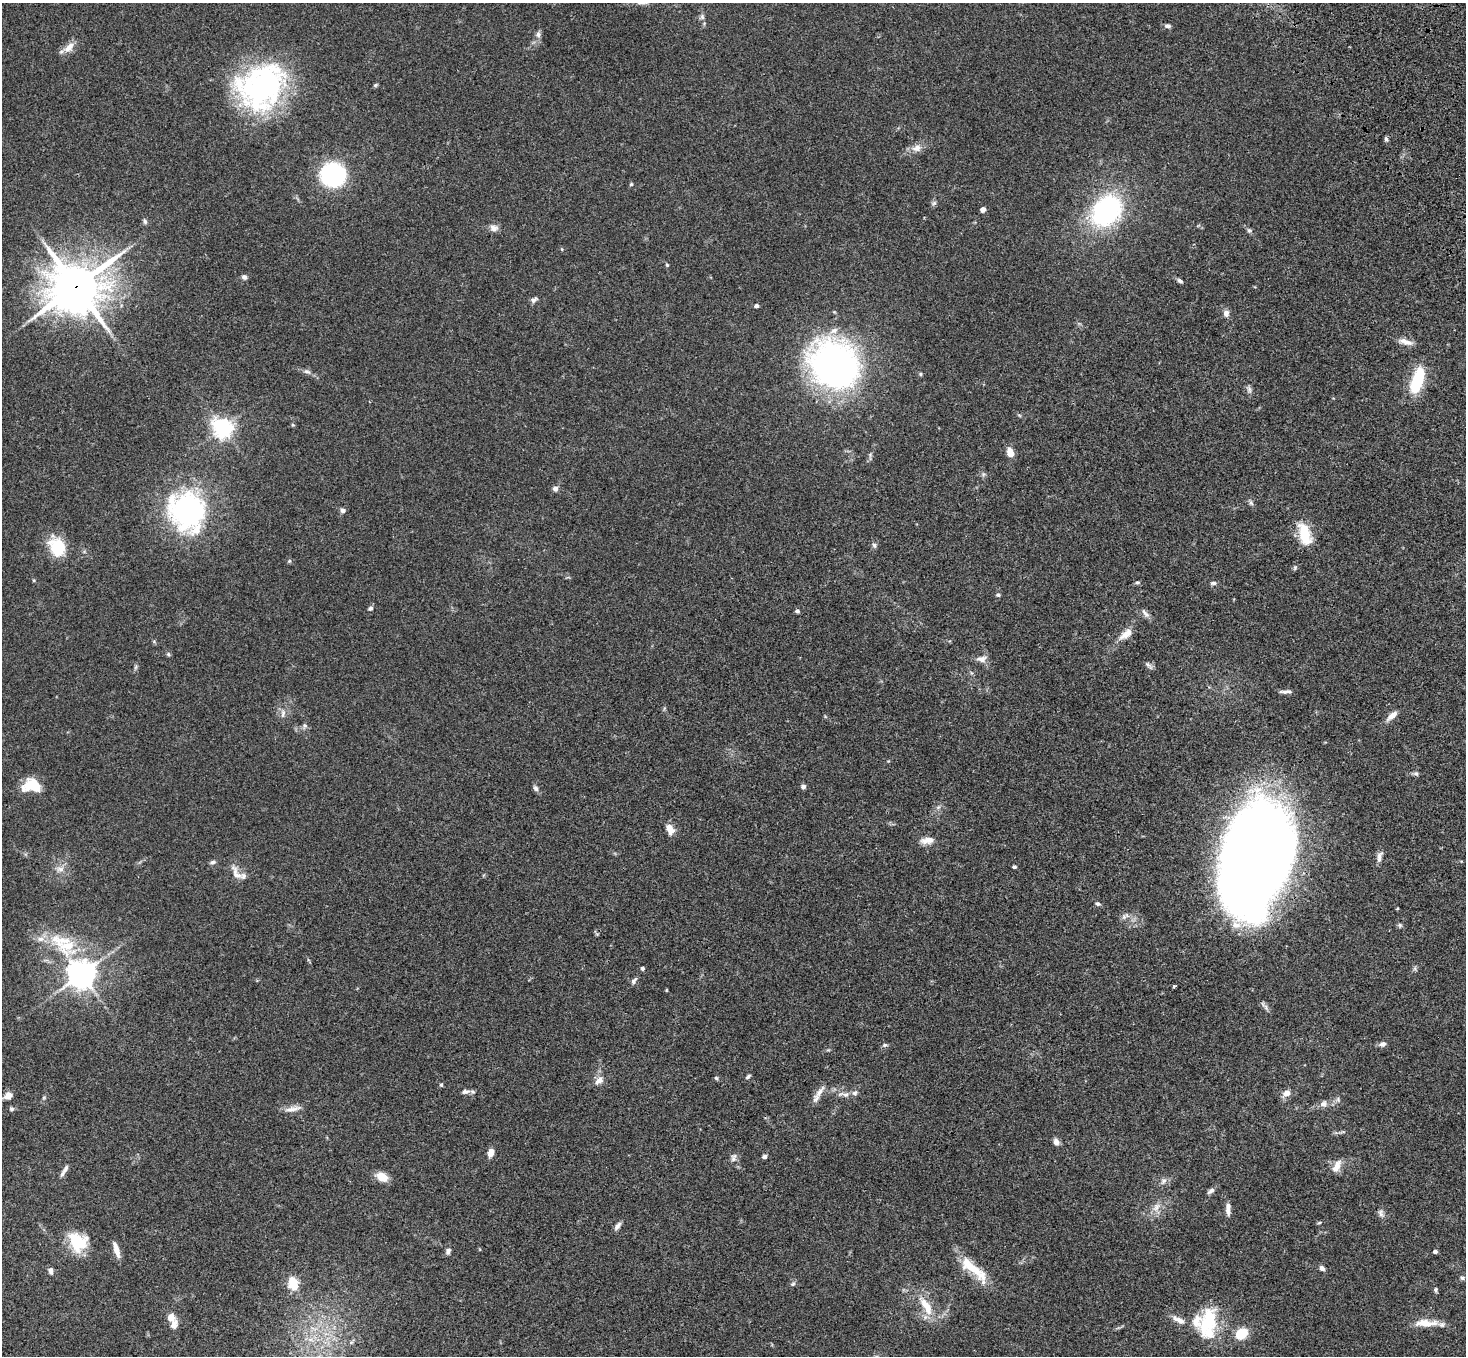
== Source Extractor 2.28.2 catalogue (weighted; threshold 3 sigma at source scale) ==
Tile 10 of 4 x 4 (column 2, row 3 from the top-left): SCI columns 1572-3035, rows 1730-3083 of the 6069 x 6028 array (HDU 1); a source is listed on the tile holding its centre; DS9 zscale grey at full resolution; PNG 1468 x 1358 px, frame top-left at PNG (2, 3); no overlay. Shown black and unused: <1% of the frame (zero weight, under 3 of 4 exposures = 6% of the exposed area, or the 3 px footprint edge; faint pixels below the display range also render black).
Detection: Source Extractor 2.28.2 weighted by HDU 2 'WHT'; one run over the whole footprint, this tile lists its part. Background 0.0598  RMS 0.0053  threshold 0.0237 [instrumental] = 3 sigma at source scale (4.5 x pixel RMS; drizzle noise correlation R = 1.50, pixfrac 1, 0.05/0.05 arcsec/px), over >= 5 px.
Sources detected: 143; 1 inside a brighter object's white glare — not listed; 8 inside a brighter listed object's ellipse — not listed separately; the other 134 listed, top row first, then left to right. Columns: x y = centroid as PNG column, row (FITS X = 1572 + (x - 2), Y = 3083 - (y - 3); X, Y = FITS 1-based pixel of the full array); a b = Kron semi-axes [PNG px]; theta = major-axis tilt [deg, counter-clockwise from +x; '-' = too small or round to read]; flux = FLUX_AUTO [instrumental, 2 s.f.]
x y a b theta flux
702 17 7 6 - 1.3
1168 26 7 5 -2 1.5
538 35 8 7 - 1.8
69 47 17 8 44 4.9
375 85 6 4 21 0.69
261 86 55 45 39 100
1386 139 6 5 - 0.99
917 148 14 10 27 4
333 175 16 15 - 85
631 184 4 4 - 0.77
934 203 7 5 45 1.1
983 209 5 4 - 2
1106 211 27 20 49 90
145 221 8 5 -72 1.1
494 228 11 8 -5 2.7
1249 230 6 5 - 1
562 249 5 3 - 0.46
667 265 5 4 - 0.54
244 277 7 6 - 1.5
1180 281 7 5 -32 1.2
76 286 20 18 16 1700
534 300 9 6 36 1.7
756 306 4 4 - 1.6
1226 313 8 7 - 2.4
1406 342 20 7 -15 3.7
835 365 43 37 -42 230
307 372 10 6 -20 1.8
920 374 5 4 - 0.65
1417 381 29 11 71 27
1249 389 12 5 -77 1.5
1019 415 6 4 -19 0.57
293 425 5 5 - 0.6
223 428 7 7 - 270
1010 453 8 6 -72 6.6
983 475 7 6 - 1
555 489 7 6 - 1.8
1251 503 8 5 -63 1.2
187 511 50 44 -64 87
343 511 6 5 - 1.7
1305 534 26 13 -74 15
874 545 8 5 -73 1.1
57 547 25 19 -63 16
289 561 6 5 - 0.68
1295 568 7 4 47 0.83
1137 582 7 3 0 0.77
1213 583 8 5 6 1.2
998 595 5 4 - 0.87
370 608 6 5 - 1.1
797 611 5 5 - 1.1
1145 613 15 6 -49 2.2
1125 635 17 10 34 4.9
168 654 6 5 - 0.75
982 659 14 9 4 3.1
1149 665 13 5 -45 1.5
136 667 7 4 71 0.89
1285 692 14 5 1 2
283 714 12 6 88 2.3
825 716 6 3 -19 0.47
1392 716 16 7 41 3.8
305 725 7 7 - 1.3
1416 773 7 6 - 1.1
32 786 18 13 -3 16
803 786 6 5 - 1.6
536 788 9 6 -58 1.4
938 807 7 6 - 1.3
670 829 12 8 -59 5
927 840 18 9 6 4.5
1260 853 87 51 75 1100
1379 857 16 6 75 2.6
213 862 9 5 14 1.1
1014 867 4 4 - 0.83
60 869 11 8 -1 3
236 873 24 9 -60 4.6
1098 904 7 5 -21 1
1397 909 4 3 - 0.4
1124 917 8 6 76 1.6
1400 925 6 5 - 0.91
67 946 30 29 - 25
642 968 5 5 - 0.89
1415 968 7 4 73 0.87
81 974 9 9 - 540
634 981 11 5 54 1.5
1174 986 3 3 - 0.81
1265 1006 15 5 -43 1.6
1383 1044 7 6 - 2
885 1045 8 5 9 1
748 1077 8 4 38 0.96
716 1078 6 5 - 0.83
599 1080 16 9 44 3.5
441 1085 5 4 - 0.72
465 1091 11 6 6 2.1
819 1092 20 7 55 4
1286 1093 8 7 - 4.2
844 1094 20 7 -2 3.6
8 1096 8 6 26 4.5
44 1097 6 4 19 0.61
1323 1104 10 9 - 2.5
11 1109 7 6 - 0.97
290 1109 16 8 21 3.5
1056 1142 9 6 -67 2.3
491 1153 10 6 76 3.4
764 1156 5 5 - 1.3
733 1158 12 7 77 2
1337 1166 18 8 63 4.6
65 1169 12 5 58 1.8
382 1177 12 8 -29 7.3
1163 1181 10 7 56 1.9
1211 1191 9 5 39 1.7
1156 1207 14 8 59 3.9
1228 1211 13 6 -76 2.6
1381 1213 12 7 -73 2
1319 1222 7 3 9 0.65
617 1226 11 5 53 2
78 1242 23 20 -55 19
116 1249 19 6 -72 4.4
448 1251 9 6 65 1.5
1435 1252 4 3 - 1.6
1322 1268 6 5 - 2
974 1269 45 12 -42 16
51 1271 9 6 -75 1.8
1462 1278 6 5 - 0.97
293 1283 14 9 -76 11
793 1284 8 5 48 1
1436 1290 6 5 - 0.88
926 1306 31 11 -59 11
171 1317 8 7 - 4.6
1179 1320 20 7 -28 4.4
1208 1321 38 19 72 25
1426 1323 31 9 0 7.8
174 1325 10 7 70 3.7
313 1329 10 3 -21 1.4
1241 1334 10 8 38 15
310 1339 7 4 -18 1.7
351 1342 6 4 1 0.82
Overlapping masked pixels (flux is a lower limit): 2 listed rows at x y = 76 286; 1260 853
Isophote crosses this tile's border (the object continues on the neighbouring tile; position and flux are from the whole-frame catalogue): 1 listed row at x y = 8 1096